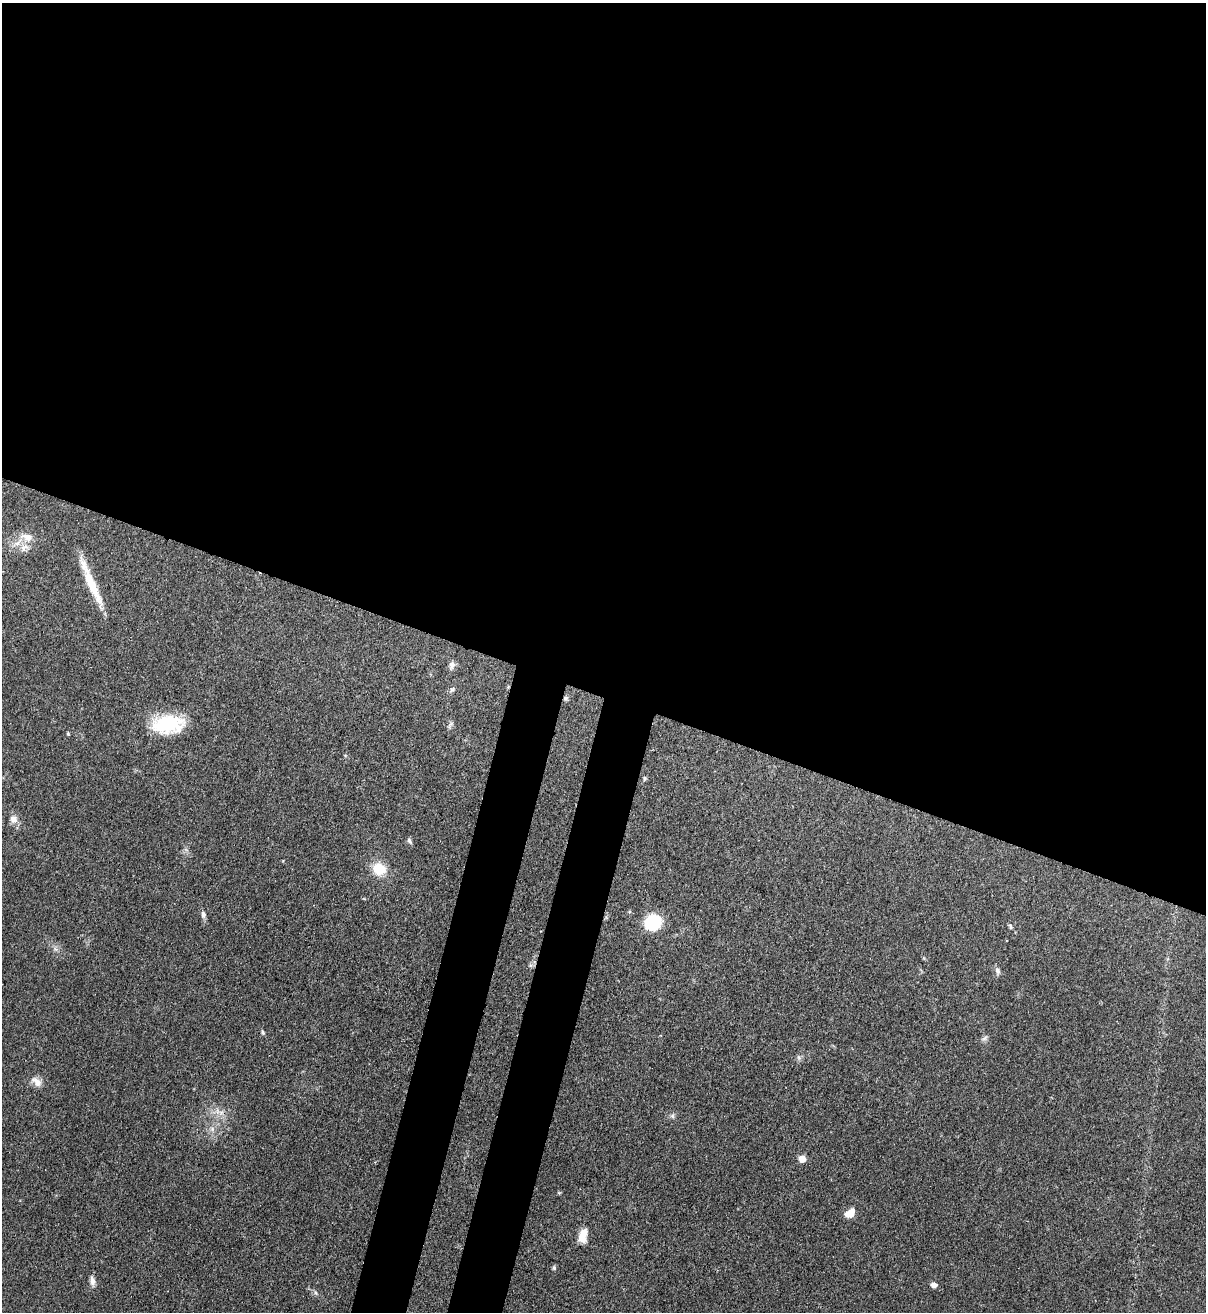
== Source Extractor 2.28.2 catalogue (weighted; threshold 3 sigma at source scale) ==
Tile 3 of 4 x 4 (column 3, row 1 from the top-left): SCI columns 2631-3834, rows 3963-5272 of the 5383 x 5305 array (HDU 1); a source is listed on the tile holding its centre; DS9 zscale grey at full resolution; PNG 1208 x 1314 px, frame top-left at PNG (2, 3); no overlay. Shown black and unused: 57% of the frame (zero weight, under 3 of 4 exposures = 7% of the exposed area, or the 3 px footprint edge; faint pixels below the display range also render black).
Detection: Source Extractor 2.28.2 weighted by HDU 2 'WHT'; one run over the whole footprint, this tile lists its part. Background 0.105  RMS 0.0041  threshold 0.0186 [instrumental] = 3 sigma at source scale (4.5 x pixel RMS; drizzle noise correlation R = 1.50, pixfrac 1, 0.05/0.05 arcsec/px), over >= 5 px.
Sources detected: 26; all 26 listed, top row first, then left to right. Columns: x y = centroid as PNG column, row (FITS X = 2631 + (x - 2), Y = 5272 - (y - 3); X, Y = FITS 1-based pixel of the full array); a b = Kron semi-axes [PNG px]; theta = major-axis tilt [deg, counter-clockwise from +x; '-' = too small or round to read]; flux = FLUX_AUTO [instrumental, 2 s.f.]
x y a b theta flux
27 537 16 10 -21 4.4
24 547 14 8 34 3.1
92 586 55 10 -66 13
452 665 11 8 72 1.7
452 690 8 5 45 0.85
565 698 6 5 - 0.99
168 724 37 20 3 23
644 778 7 4 82 0.57
13 819 12 9 -43 2.6
409 840 9 5 -66 0.94
379 869 14 13 - 9.5
203 914 10 6 -82 1.3
653 923 12 11 - 28
1010 926 8 5 -69 0.82
998 971 9 6 -69 1.4
263 1032 7 4 -70 0.63
985 1038 9 4 42 0.97
37 1082 16 9 -40 3
217 1111 7 4 -72 1.2
673 1116 7 4 -89 0.76
802 1159 5 5 - 6.8
850 1213 10 7 34 4.6
583 1236 15 8 78 6
554 1268 6 4 84 0.63
92 1281 12 6 -81 2.1
934 1285 7 6 - 1.9
Overlapping masked pixels (flux is a lower limit): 1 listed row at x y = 565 698
Unlisted compact peaks at least as high as the median listed source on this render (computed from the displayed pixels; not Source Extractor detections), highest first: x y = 68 734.